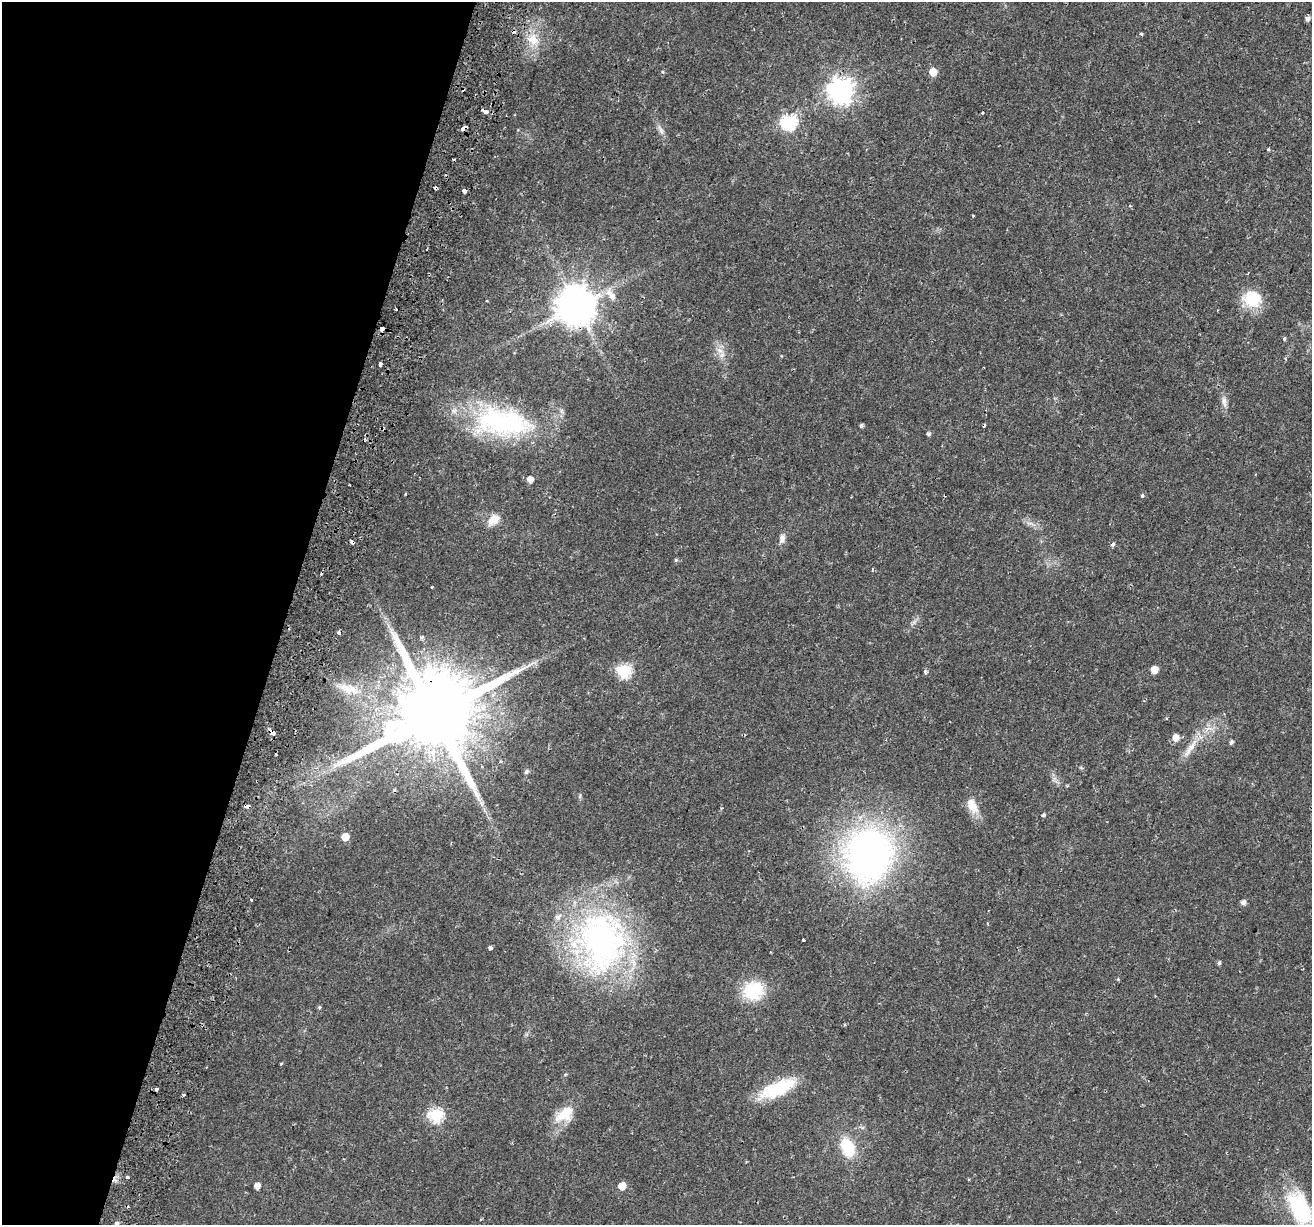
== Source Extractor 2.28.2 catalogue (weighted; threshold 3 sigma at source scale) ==
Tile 9 of 4 x 4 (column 1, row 3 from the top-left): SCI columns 78-1387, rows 1578-2800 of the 5386 x 5541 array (HDU 1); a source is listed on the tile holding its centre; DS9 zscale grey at full resolution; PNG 1314 x 1227 px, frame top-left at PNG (2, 2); no overlay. Shown black and unused: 22% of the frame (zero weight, under 2 of 3 exposures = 5% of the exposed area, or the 3 px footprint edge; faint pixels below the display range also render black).
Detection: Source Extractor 2.28.2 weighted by HDU 2 'WHT'; one run over the whole footprint, this tile lists its part. Background 0.021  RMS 0.003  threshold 0.0135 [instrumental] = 3 sigma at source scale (4.5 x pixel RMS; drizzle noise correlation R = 1.50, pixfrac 1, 0.0396/0.0396 arcsec/px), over >= 5 px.
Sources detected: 89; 3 inside a brighter object's white glare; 9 cosmic-ray / hot-pixel residue — not listed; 1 inside a brighter listed object's ellipse — not listed separately; the other 76 listed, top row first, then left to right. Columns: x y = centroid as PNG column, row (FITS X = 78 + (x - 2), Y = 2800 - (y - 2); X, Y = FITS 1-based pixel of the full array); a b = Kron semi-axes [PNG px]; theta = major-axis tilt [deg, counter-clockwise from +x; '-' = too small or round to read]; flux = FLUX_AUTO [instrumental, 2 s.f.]
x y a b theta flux
1308 19 5 5 - 1
1141 34 4 3 - 0.47
533 39 19 16 -54 6.2
663 72 4 3 - 0.29
933 72 5 5 - 5.5
841 91 9 8 - 260
485 111 6 3 -25 2.5
983 112 3 2 - 0.33
789 122 7 7 - 58
463 129 6 3 29 2.9
661 130 15 5 -60 1.4
464 191 4 4 - 2.9
973 215 3 2 - 0.29
427 249 3 2 - 0.55
609 293 15 10 -71 3
1254 300 24 18 71 7.9
576 306 11 11 - 870
396 309 3 3 - 0.62
382 329 4 3 - 5.7
1284 338 5 4 - 0.39
722 355 11 7 71 1.7
380 364 4 3 - 1.8
1224 402 13 7 -79 1.6
500 422 79 37 -8 46
861 425 4 4 - 0.63
928 434 6 5 - 0.54
530 479 5 5 - 2.3
405 494 4 3 - 0.22
1142 496 4 4 - 0.67
494 519 17 11 42 3.7
1030 523 14 3 -12 0.84
782 539 12 7 71 1.6
1113 545 4 3 - 1.6
676 560 5 4 - 0.41
872 569 5 2 - 0.31
431 587 3 3 - 0.85
339 632 3 3 - 2.9
422 637 5 4 - 0.51
531 664 13 2 30 0.86
1154 670 5 5 - 4.1
624 671 6 6 - 42
925 672 6 4 -82 0.67
349 689 39 13 -17 8.6
434 714 25 20 54 5500
272 732 7 3 -46 3.2
1176 738 6 6 - 2.5
1231 742 5 4 - 0.74
1190 748 36 7 55 4.8
526 772 5 5 - 0.75
580 796 6 4 72 0.43
481 803 9 5 -59 1.1
247 806 5 3 - 3
972 806 21 11 -66 4.7
1043 815 4 3 - 0.95
345 837 5 5 - 5.5
868 852 50 42 80 130
251 899 3 3 - 0.98
1243 902 6 5 - 1.2
803 940 3 3 - 0.59
601 941 82 64 -88 89
490 947 4 3 - 4.1
1219 963 5 4 - 0.54
1118 979 5 4 - 0.3
753 991 20 18 19 15
319 1007 5 4 - 0.4
281 1063 4 3 - 0.31
157 1089 3 3 - 1.9
776 1089 49 16 26 14
564 1114 26 15 35 7.2
436 1115 7 6 - 42
848 1147 18 11 -67 12
128 1177 3 3 - 1.7
257 1186 5 5 - 2.1
622 1186 5 5 - 5.5
1299 1208 46 23 -65 21
117 1223 6 4 30 0.57
Overlapping masked pixels (flux is a lower limit): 7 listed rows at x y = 463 129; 576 306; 382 329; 339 632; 434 714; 272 732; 247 806
Isophote crosses this tile's border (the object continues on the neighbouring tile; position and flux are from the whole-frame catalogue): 2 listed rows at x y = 1299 1208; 117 1223